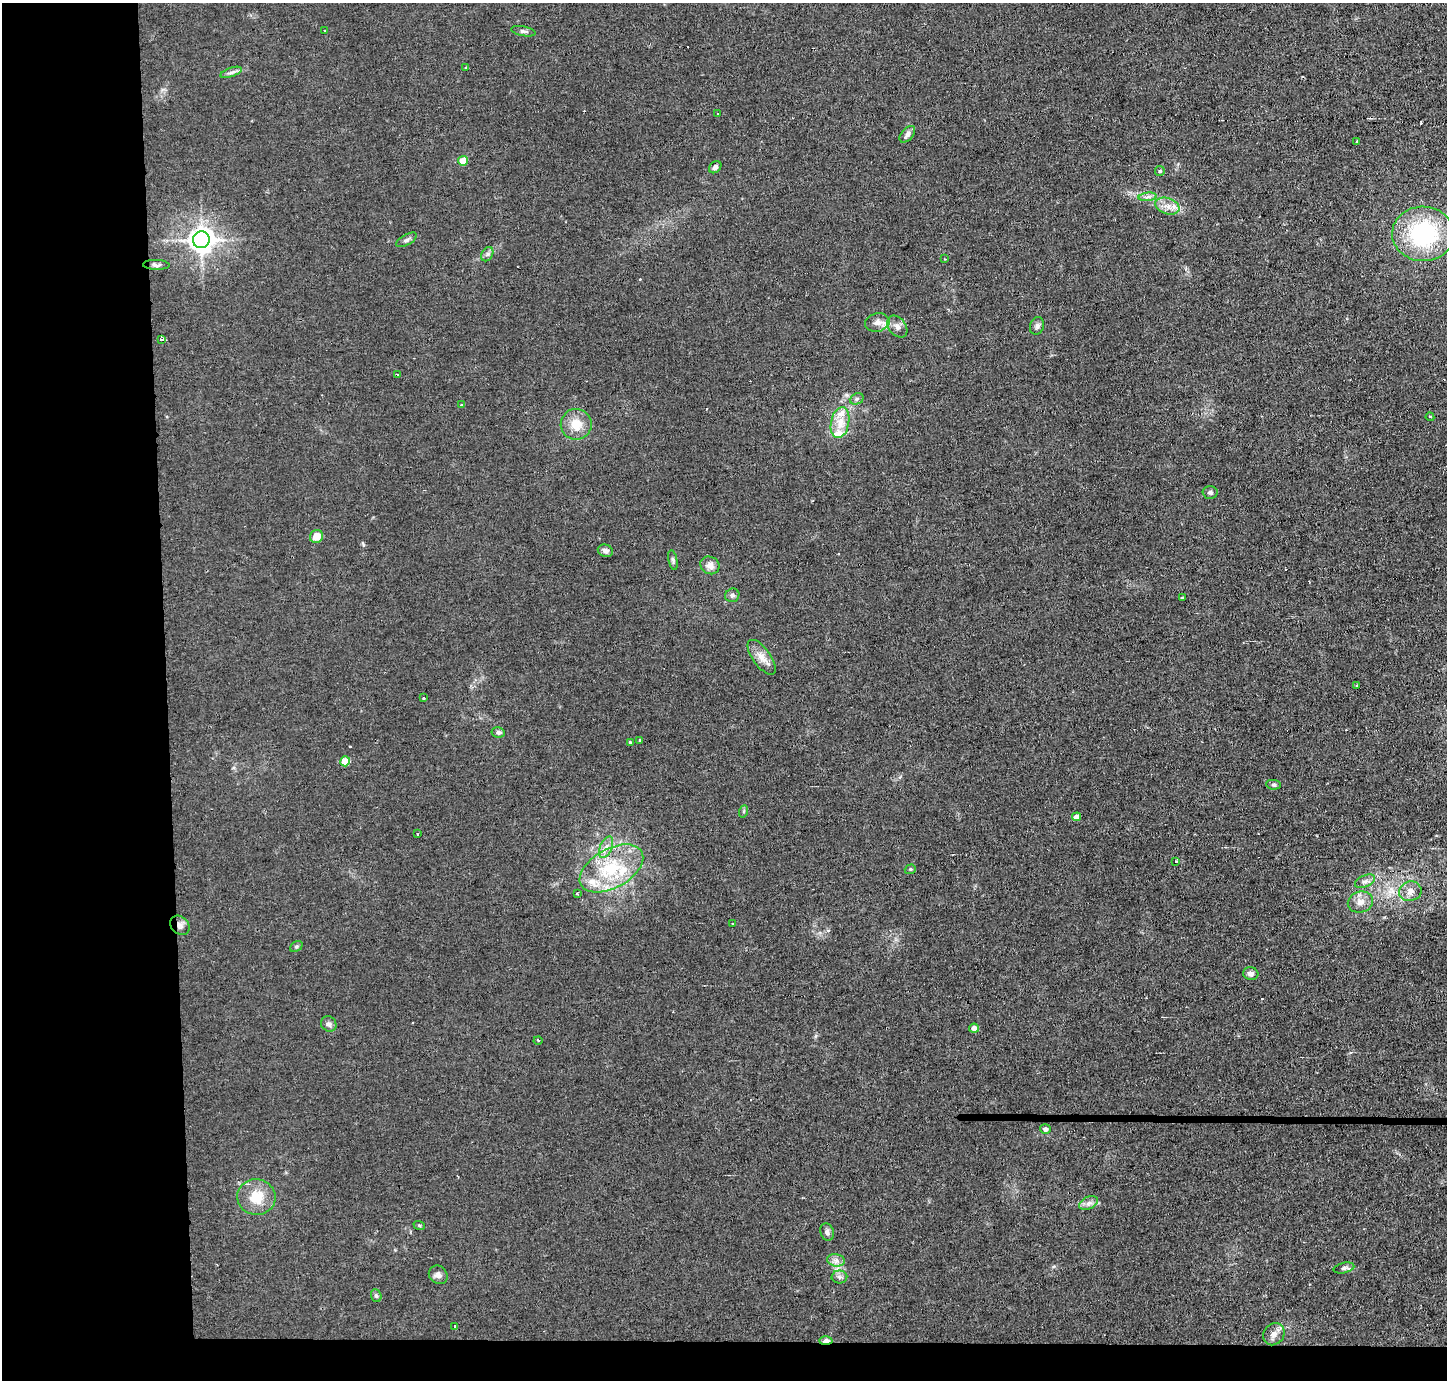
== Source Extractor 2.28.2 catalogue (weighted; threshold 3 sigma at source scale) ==
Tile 7 of 3 x 3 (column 1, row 3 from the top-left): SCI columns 1-1445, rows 84-1461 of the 4334 x 4301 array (HDU 1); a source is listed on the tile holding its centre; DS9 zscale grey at full resolution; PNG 1449 x 1382 px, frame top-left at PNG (2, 3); each listed source drawn as its Kron ellipse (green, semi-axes under 4 px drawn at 4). Shown black and unused: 14% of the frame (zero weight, under 2 of 3 exposures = <1% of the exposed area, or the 3 px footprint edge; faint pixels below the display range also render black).
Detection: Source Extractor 2.28.2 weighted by HDU 2 'WHT'; one run over the whole footprint, this tile lists its part. Background 0.0437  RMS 0.0066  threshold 0.0296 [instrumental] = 3 sigma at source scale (4.5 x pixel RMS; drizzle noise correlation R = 1.50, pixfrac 1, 0.05/0.05 arcsec/px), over >= 5 px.
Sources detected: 84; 6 cosmic-ray / hot-pixel residue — neither listed nor drawn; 4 inside a brighter listed object's ellipse — not listed separately; the other 74 listed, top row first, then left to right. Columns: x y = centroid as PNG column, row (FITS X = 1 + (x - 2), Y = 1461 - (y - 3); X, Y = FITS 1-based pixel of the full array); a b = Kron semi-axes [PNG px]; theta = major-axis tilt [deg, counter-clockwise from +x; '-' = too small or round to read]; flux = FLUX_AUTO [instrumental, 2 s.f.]
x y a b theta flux
325 30 3 3 - 1.1
523 31 12 5 -10 1.9
466 68 3 3 - 5
231 72 11 4 19 2.2
718 114 2 2 - 0.86
907 134 10 6 50 2.4
1357 141 3 3 - 0.8
463 161 5 5 - 15
715 167 7 5 43 2
1160 171 5 5 - 1.2
1148 197 9 3 5 2
1167 206 12 8 -18 5.6
1423 234 31 27 -1 77
201 240 8 8 - 610
406 240 11 5 29 1.8
487 254 7 5 59 1.6
945 259 3 3 - 0.62
156 265 13 5 -2 1.9
877 322 12 9 12 4.7
1037 326 9 7 71 2.3
897 327 12 8 -51 3.6
162 339 3 3 - 4.9
398 375 4 2 - 0.53
857 399 7 5 22 1.5
462 405 3 3 - 1.8
1430 417 4 3 - 0.94
840 423 16 9 78 8.3
576 424 15 15 - 11
1210 492 7 6 - 1.8
316 536 7 6 - 7.5
605 551 8 6 -16 2.5
673 560 10 4 -78 1.4
710 565 10 8 -29 4.3
732 595 7 6 - 1.6
1182 598 4 2 - 0.62
762 657 20 9 -54 6.2
1357 685 3 2 - 0.61
423 698 3 3 - 1.4
498 732 6 5 - 1.6
640 741 3 3 - 1.9
630 742 3 3 - 2.1
345 761 5 5 - 14
1274 785 7 4 -6 1.1
744 811 6 4 71 0.87
1076 817 4 4 - 6.3
418 833 3 3 - 1.8
606 847 11 6 66 4.1
1176 862 3 3 - 2.6
611 868 35 19 29 40
910 869 6 4 19 0.96
1365 881 11 6 23 2.7
1410 891 11 9 12 4.6
577 893 3 3 - 0.67
1360 902 13 10 14 5.6
733 923 3 2 - 1.1
180 925 11 8 -44 3.2
296 946 7 5 33 1.1
1251 974 7 6 - 3
329 1024 8 7 - 2.3
974 1028 5 4 - 4.1
538 1040 4 3 - 0.66
1045 1129 5 5 - 2.5
256 1197 19 18 - 17
1089 1203 10 6 27 2.7
419 1225 6 3 -19 0.79
827 1232 9 6 -71 1.9
836 1260 9 6 -7 2.9
1344 1268 10 5 12 1.9
438 1275 10 8 -43 3.1
839 1277 8 6 0 2
376 1296 6 5 - 1.2
454 1326 2 2 - 0.69
1274 1334 12 10 49 4.2
826 1341 7 3 2 6.8
Overlapping masked pixels (flux is a lower limit): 2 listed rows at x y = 180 925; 826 1341